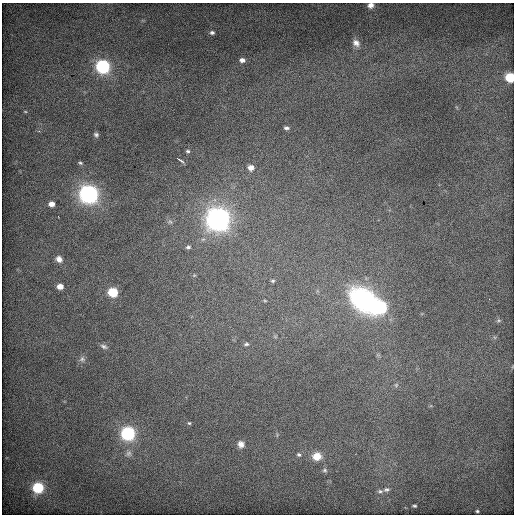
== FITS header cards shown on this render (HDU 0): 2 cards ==
NAXIS1  =                  512 / Axis length
NAXIS2  =                  512 / Axis length

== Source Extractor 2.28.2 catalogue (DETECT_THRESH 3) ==
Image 512 x 512 px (HDU 0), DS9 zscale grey, 1 PNG px = 1 image px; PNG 516 x 516 px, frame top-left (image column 1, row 512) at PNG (2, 3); no overlay
Background 662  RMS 4.1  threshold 12.4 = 3 sigma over >= 5 px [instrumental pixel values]
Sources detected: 42; all 42 listed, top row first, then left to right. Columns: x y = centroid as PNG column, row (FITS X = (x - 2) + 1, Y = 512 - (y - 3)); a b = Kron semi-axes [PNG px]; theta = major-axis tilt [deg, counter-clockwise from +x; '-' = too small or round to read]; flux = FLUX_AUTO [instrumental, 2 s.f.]
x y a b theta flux
371 5 8 6 12 1500
212 33 6 5 - 680
356 43 11 9 -43 1700
242 60 6 5 - 1300
103 67 7 7 - 60000
510 77 6 5 - 17000
25 112 6 4 -1 300
286 128 6 3 -5 590
96 135 7 6 - 760
188 151 5 4 - 460
180 160 9 2 -33 540
80 163 7 4 -30 480
251 168 6 6 - 1200
89 194 8 7 - 160000
51 204 6 5 - 2000
218 218 10 9 - 310000
170 222 7 4 -2 490
188 247 6 5 - 560
59 259 9 8 - 1700
273 281 5 4 - 390
60 286 6 5 - 2600
113 292 6 6 - 14000
363 299 32 22 -41 36000
265 301 5 3 - 230
381 307 8 7 - 35000
499 320 7 5 -1 440
246 344 6 4 1 480
104 346 10 6 -20 870
82 359 9 8 - 930
396 385 7 5 46 560
189 423 5 5 - 380
128 433 7 7 - 55000
241 444 10 9 - 1700
128 453 10 8 50 1300
299 455 7 5 -24 580
317 456 10 9 - 3800
325 470 7 6 - 600
38 488 6 6 - 22000
386 489 8 5 5 660
380 491 7 5 -1 600
414 506 3 2 - 340
477 511 3 3 - 350
At the frame edge (FLAGS 8, measured only in part): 2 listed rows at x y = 371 5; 510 77